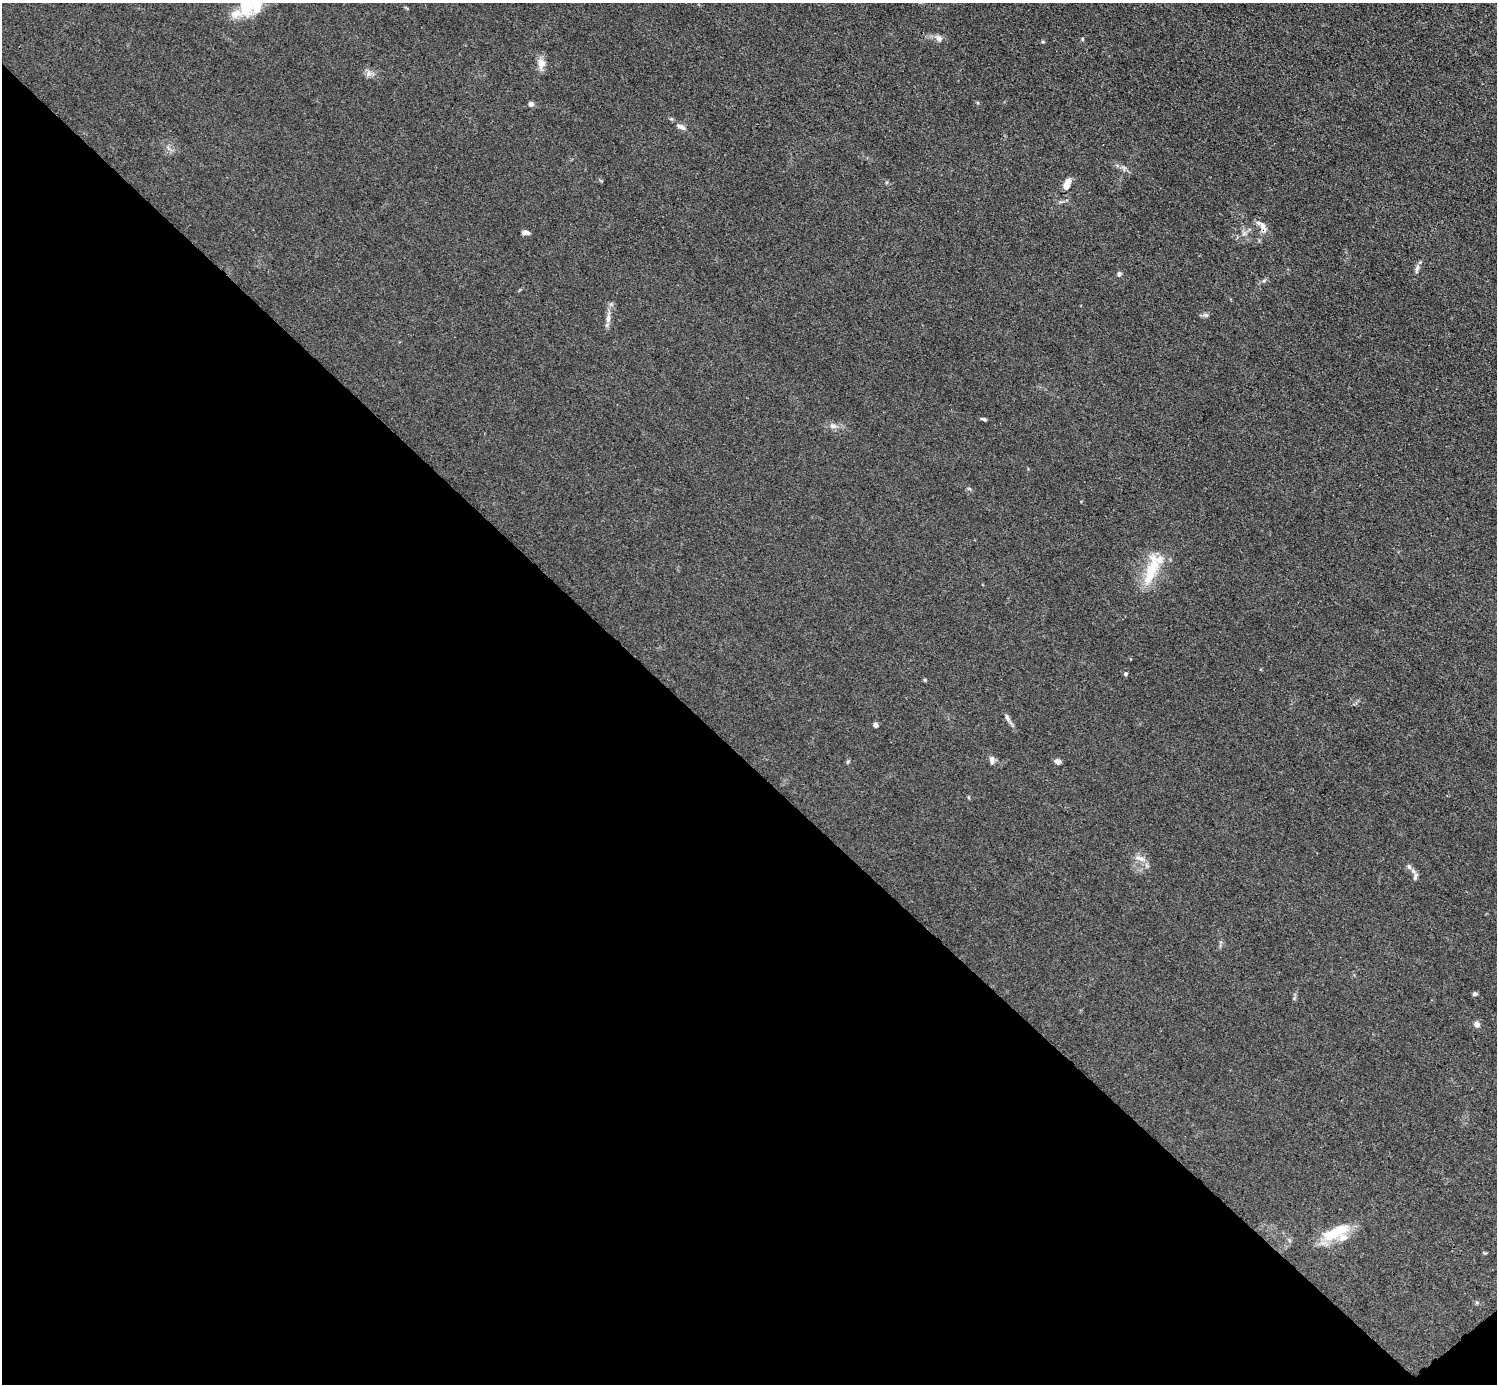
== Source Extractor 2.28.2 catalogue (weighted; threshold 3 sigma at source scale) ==
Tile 14 of 4 x 4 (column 2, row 4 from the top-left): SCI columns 1497-2991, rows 302-1683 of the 5984 x 5984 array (HDU 1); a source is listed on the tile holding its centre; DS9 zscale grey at full resolution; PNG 1499 x 1386 px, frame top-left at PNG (2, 3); no overlay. Shown black and unused: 45% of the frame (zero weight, under 3 of 4 exposures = <1% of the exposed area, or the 3 px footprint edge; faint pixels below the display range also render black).
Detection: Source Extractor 2.28.2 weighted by HDU 2 'WHT'; one run over the whole footprint, this tile lists its part. Background 0.0445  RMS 0.0054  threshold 0.0244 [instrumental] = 3 sigma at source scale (4.5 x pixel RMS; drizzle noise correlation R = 1.50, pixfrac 1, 0.05/0.05 arcsec/px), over >= 5 px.
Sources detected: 39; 4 inside a brighter listed object's ellipse — not listed separately; the other 35 listed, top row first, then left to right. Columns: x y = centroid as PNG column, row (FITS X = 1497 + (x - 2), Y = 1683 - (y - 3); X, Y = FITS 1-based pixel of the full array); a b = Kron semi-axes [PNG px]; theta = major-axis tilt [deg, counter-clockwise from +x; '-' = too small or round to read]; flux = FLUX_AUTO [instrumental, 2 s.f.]
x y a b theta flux
246 7 35 21 60 20
407 8 7 2 -45 0.48
939 38 10 7 -51 2.3
1082 39 5 3 - 0.54
1043 42 5 4 - 0.56
541 64 16 10 -90 4
369 73 8 7 - 2.1
531 104 5 4 - 2.8
681 127 12 6 -19 2.2
1124 168 10 3 -79 0.82
1066 186 10 7 -71 3.2
1263 227 17 7 -68 3.7
526 232 8 5 -5 2.3
1417 269 15 5 77 1.8
1119 274 6 6 - 1.2
1264 280 6 4 20 0.87
1206 315 9 3 -5 1.1
608 318 12 7 75 3
983 419 7 4 -9 0.92
833 426 9 6 -7 2.2
969 489 6 4 -19 0.72
1151 571 42 13 68 19
1126 674 5 5 - 0.91
925 680 6 3 -72 0.53
1007 718 13 5 -59 1.9
876 725 4 4 - 3
992 760 12 6 -86 1.9
848 762 7 4 44 0.66
1057 762 8 6 -25 1.8
1140 858 16 7 -14 3.5
1409 867 9 5 -63 1.5
1415 877 12 6 80 1.7
1475 994 6 5 - 1
1477 1024 7 6 - 2.5
1335 1232 40 13 25 18
Overlapping masked pixels (flux is a lower limit): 1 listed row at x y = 1263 227
Isophote crosses this tile's border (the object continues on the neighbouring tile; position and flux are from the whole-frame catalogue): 1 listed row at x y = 246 7